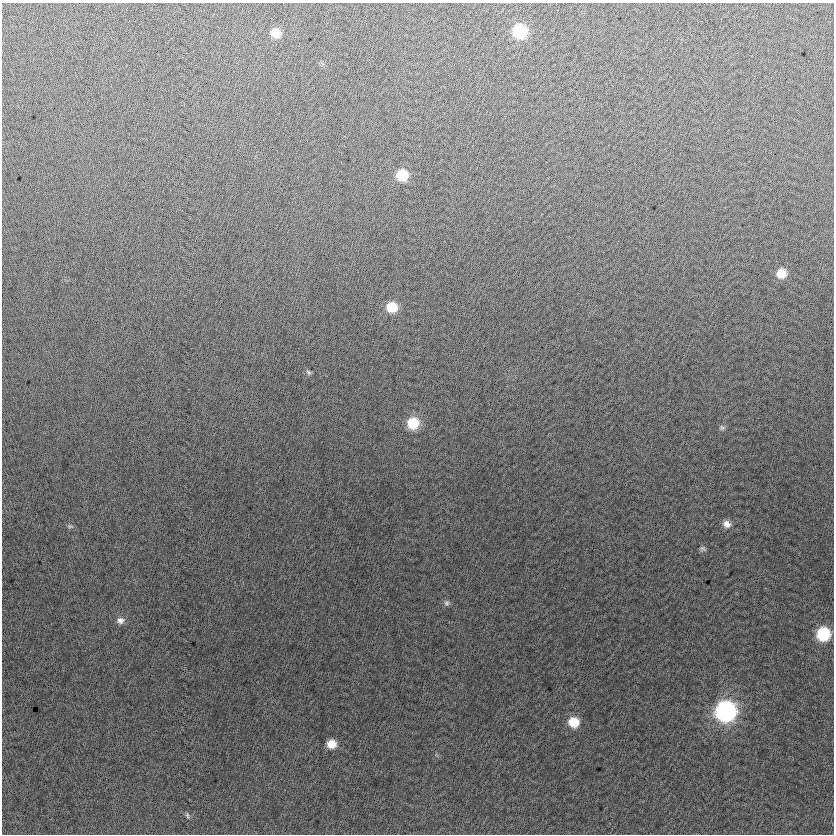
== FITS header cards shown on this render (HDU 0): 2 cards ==
NAXIS1  =                  832
NAXIS2  =                  832

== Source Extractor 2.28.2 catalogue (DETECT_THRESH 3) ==
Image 832 x 832 px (HDU 0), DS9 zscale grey, 1 PNG px = 1 image px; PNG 836 x 836 px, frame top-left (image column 1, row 832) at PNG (2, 3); no overlay
Background -5.97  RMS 12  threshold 37.2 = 3 sigma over >= 5 px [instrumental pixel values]
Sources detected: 18; all 18 listed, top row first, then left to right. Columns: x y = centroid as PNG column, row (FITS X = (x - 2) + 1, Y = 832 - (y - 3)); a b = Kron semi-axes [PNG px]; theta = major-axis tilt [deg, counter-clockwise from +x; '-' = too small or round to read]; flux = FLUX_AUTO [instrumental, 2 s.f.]
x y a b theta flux
520 31 10 10 - 61000
276 33 9 8 - 13000
402 175 10 10 - 27000
781 273 9 9 - 13000
392 307 10 9 - 21000
308 372 7 5 -51 1500
413 423 11 11 - 26000
722 428 7 6 - 2000
727 524 10 8 -20 5500
70 526 10 5 -10 1900
703 549 8 6 -24 1900
447 603 8 7 - 2400
120 620 11 9 10 4700
823 634 10 9 - 54000
725 711 11 11 - 280000
574 722 10 9 - 19000
331 744 9 8 - 12000
187 815 8 5 -63 1700